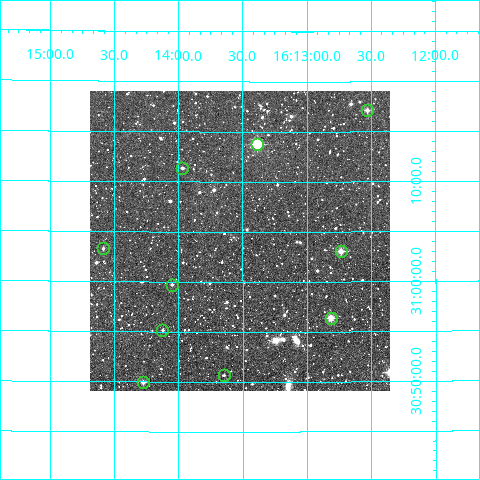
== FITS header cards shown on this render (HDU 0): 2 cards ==
NAXIS1  =                  300
NAXIS2  =                  300

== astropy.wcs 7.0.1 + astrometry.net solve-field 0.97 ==
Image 300 x 300 px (HDU 0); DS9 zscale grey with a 90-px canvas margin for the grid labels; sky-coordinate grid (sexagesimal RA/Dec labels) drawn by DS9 from the SOLVED WCS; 10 Tycho-2 reference stars matched to detected sources circled (green)
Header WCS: RA---TAN/DEC--TAN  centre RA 16:13:31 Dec +31:04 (243.38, +31.07 deg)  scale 6 arcsec/px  FOV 30.0' x 30.0'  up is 0 deg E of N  parity normal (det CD < 0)
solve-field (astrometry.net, Tycho-2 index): VERIFIED the header's WCS against the Tycho-2 star catalogue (verified at 2 index scales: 10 matches each, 0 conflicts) and refined it, rather than solving blind
Solved WCS: RA---TAN-SIP/DEC--TAN-SIP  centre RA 16:13:31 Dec +31:04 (243.38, +31.07 deg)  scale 6 arcsec/px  FOV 30.0' x 30.0'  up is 0 deg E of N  parity normal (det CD < 0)
The solver's refit moves the header's centre by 0.66 arcsec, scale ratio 1.001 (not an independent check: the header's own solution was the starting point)
Tycho-2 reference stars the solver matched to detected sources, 10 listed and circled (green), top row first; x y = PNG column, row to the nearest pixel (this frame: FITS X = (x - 90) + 1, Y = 300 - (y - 91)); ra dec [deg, ICRS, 3 dp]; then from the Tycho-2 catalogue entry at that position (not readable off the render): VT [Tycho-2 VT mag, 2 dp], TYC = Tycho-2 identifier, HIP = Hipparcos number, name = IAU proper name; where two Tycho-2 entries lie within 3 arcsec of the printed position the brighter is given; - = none
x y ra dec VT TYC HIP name
367 110 243.132 +31.285 11.32 2580-2253-1 - -
257 144 243.347 +31.229 9.10 2580-1737-1 79498 -
182 168 243.492 +31.189 12.19 2580-2382-1 - -
103 248 243.647 +31.055 12.28 2580-1891-1 - -
341 251 243.183 +31.051 10.32 2580-2023-1 - -
172 285 243.513 +30.995 12.45 2580-2294-1 - -
331 318 243.204 +30.940 10.30 2580-1822-1 - -
162 330 243.531 +30.920 12.51 2580-1568-1 - -
224 375 243.412 +30.844 11.92 2580-1263-1 - -
143 382 243.569 +30.832 11.36 2580-1213-1 - -